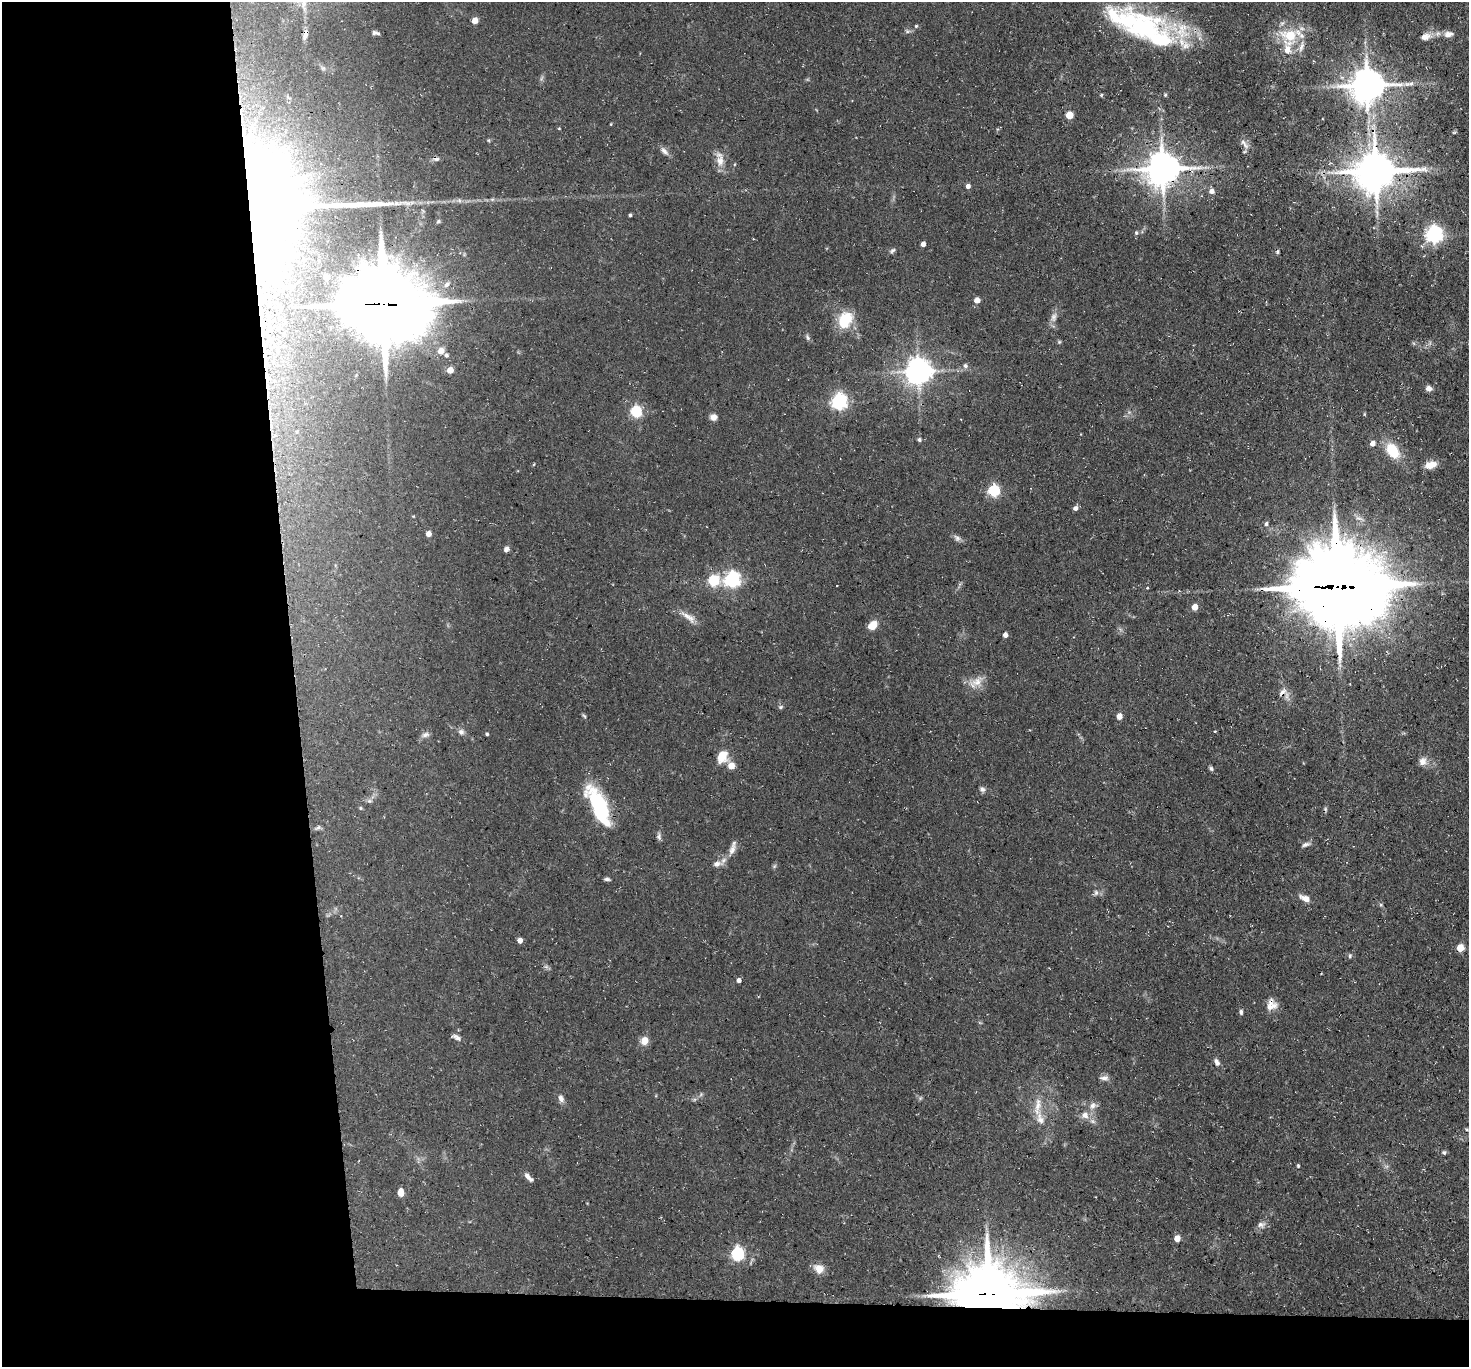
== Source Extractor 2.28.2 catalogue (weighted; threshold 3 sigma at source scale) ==
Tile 7 of 3 x 3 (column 1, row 3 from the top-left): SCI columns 1-1467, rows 156-1520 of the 4401 x 4372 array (HDU 1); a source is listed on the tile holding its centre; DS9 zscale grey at full resolution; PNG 1471 x 1369 px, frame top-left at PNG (2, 2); no overlay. Shown black and unused: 23% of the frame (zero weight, under 3 of 4 exposures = <1% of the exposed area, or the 3 px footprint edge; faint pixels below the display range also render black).
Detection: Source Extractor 2.28.2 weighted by HDU 2 'WHT'; one run over the whole footprint, this tile lists its part. Background 0.0734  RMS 0.0054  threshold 0.0241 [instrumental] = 3 sigma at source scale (4.5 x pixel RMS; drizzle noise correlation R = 1.50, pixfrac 1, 0.05/0.05 arcsec/px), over >= 5 px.
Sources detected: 135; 2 inside a brighter object's white glare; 3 cosmic-ray / hot-pixel residue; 1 long thin detection or spike segment (spike, bleed or trail) — not listed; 6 inside a brighter listed object's ellipse — not listed separately; the other 123 listed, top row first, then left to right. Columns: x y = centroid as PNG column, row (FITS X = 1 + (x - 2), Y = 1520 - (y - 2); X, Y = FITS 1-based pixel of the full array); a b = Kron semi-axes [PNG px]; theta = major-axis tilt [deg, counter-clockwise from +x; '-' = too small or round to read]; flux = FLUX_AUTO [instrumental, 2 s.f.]
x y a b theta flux
475 21 5 4 - 7
916 26 5 5 - 0.67
1143 27 71 37 -23 85
907 31 7 5 6 1.1
376 33 7 3 -8 1.2
1448 34 14 8 8 3.9
305 35 12 6 73 2.7
1290 35 13 11 -2 20
1426 36 17 10 11 4.7
1301 46 17 6 73 3.9
1287 50 12 7 -88 6.8
1367 85 10 9 - 1300
1165 95 5 4 - 0.64
1069 115 5 5 - 14
611 124 4 2 - 0.39
559 128 3 3 - 0.49
1244 144 17 5 -52 2.3
664 151 13 6 -47 2.4
436 159 10 6 -9 1.5
720 161 18 11 -88 5.5
1163 169 10 9 - 1300
1376 171 13 11 10 1700
968 186 5 4 - 2.3
1211 191 6 5 - 2.9
492 199 7 4 0 0.98
459 200 6 6 - 1.3
396 203 6 4 -73 0.79
266 207 85 61 89 910
630 215 3 3 - 0.85
438 221 6 5 - 0.87
1136 233 6 5 - 0.91
1434 234 7 7 - 180
753 239 3 3 - 0.46
923 244 4 4 - 2.5
892 250 9 5 44 1.2
1277 252 6 4 89 0.8
326 278 4 4 - 4.3
447 284 11 7 45 3
977 300 5 5 - 4.9
384 304 27 23 -12 5000
1054 317 14 8 74 3.1
845 320 18 13 59 18
807 337 9 5 -67 1.2
1059 342 5 4 - 0.65
441 351 5 5 - 6.3
446 355 5 5 - 1.2
965 366 7 7 - 1.5
450 370 5 4 - 7.3
918 371 8 8 - 680
1429 388 7 6 - 2.4
839 402 6 6 - 160
636 411 6 5 - 51
713 417 9 7 20 2.7
919 440 5 5 - 1.1
1372 444 5 4 - 3.9
1392 450 16 10 -53 17
534 464 5 3 - 0.43
1430 465 13 7 16 6.4
994 491 6 5 - 64
1075 508 5 5 - 2.1
1266 524 6 4 75 0.99
428 534 4 4 - 4
957 538 11 6 -45 1.8
506 549 6 6 - 1.9
732 579 6 6 - 150
713 581 6 5 - 48
1337 586 30 26 -8 6800
1147 588 3 3 - 0.98
1195 607 5 4 - 7.5
688 617 25 7 -34 4.7
873 625 9 7 38 8.3
1005 635 5 4 - 2.6
977 682 18 12 20 6.3
1282 692 14 7 47 2.8
781 707 6 5 - 0.91
584 716 7 3 -38 0.73
1119 716 5 4 - 5.8
1215 731 3 2 - 0.74
461 732 8 7 - 1.9
487 734 4 3 - 0.88
425 735 11 6 21 2
722 756 13 11 68 9.1
1422 761 11 9 64 3.5
731 766 5 5 - 8.6
1211 768 7 5 -72 0.96
982 789 8 6 -43 1.5
369 801 7 5 -19 1.3
598 803 44 16 -55 35
360 808 5 5 - 0.62
318 828 10 5 22 1.4
659 836 10 6 -87 1.4
1306 844 11 5 18 1.7
732 848 22 7 72 3.7
717 864 14 7 8 3.1
774 866 7 4 70 0.83
607 879 7 4 -5 1.1
1096 893 8 4 -83 1.2
1305 898 13 6 -25 4
520 941 4 4 - 4.1
1460 948 5 5 - 13
1350 956 6 5 - 0.84
546 967 7 4 -1 1
739 980 4 4 - 2.3
1271 1006 19 10 16 4.9
1241 1012 7 5 -89 1
457 1038 11 5 -28 2.2
644 1041 8 8 - 5.5
1217 1062 9 5 -60 2.1
1104 1078 12 7 -2 2.3
701 1094 6 5 - 0.93
561 1098 10 6 -62 2.4
1038 1106 30 9 85 7.7
1093 1106 12 9 24 3.2
1085 1115 10 9 - 3.9
1444 1152 5 4 - 0.88
1298 1166 5 4 - 0.64
528 1177 13 5 -48 2.5
400 1193 6 5 - 9.6
1261 1224 11 8 13 2.4
1177 1239 5 4 - 6.6
737 1254 6 6 - 92
819 1269 10 9 - 6.6
989 1293 21 15 -1 3600
Overlapping masked pixels (flux is a lower limit): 11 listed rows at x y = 305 35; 1367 85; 436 159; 1163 169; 1376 171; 266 207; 384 304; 1337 586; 1282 692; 1271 1006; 989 1293
Isophote crosses this tile's border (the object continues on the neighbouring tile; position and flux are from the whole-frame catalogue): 1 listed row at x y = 266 207